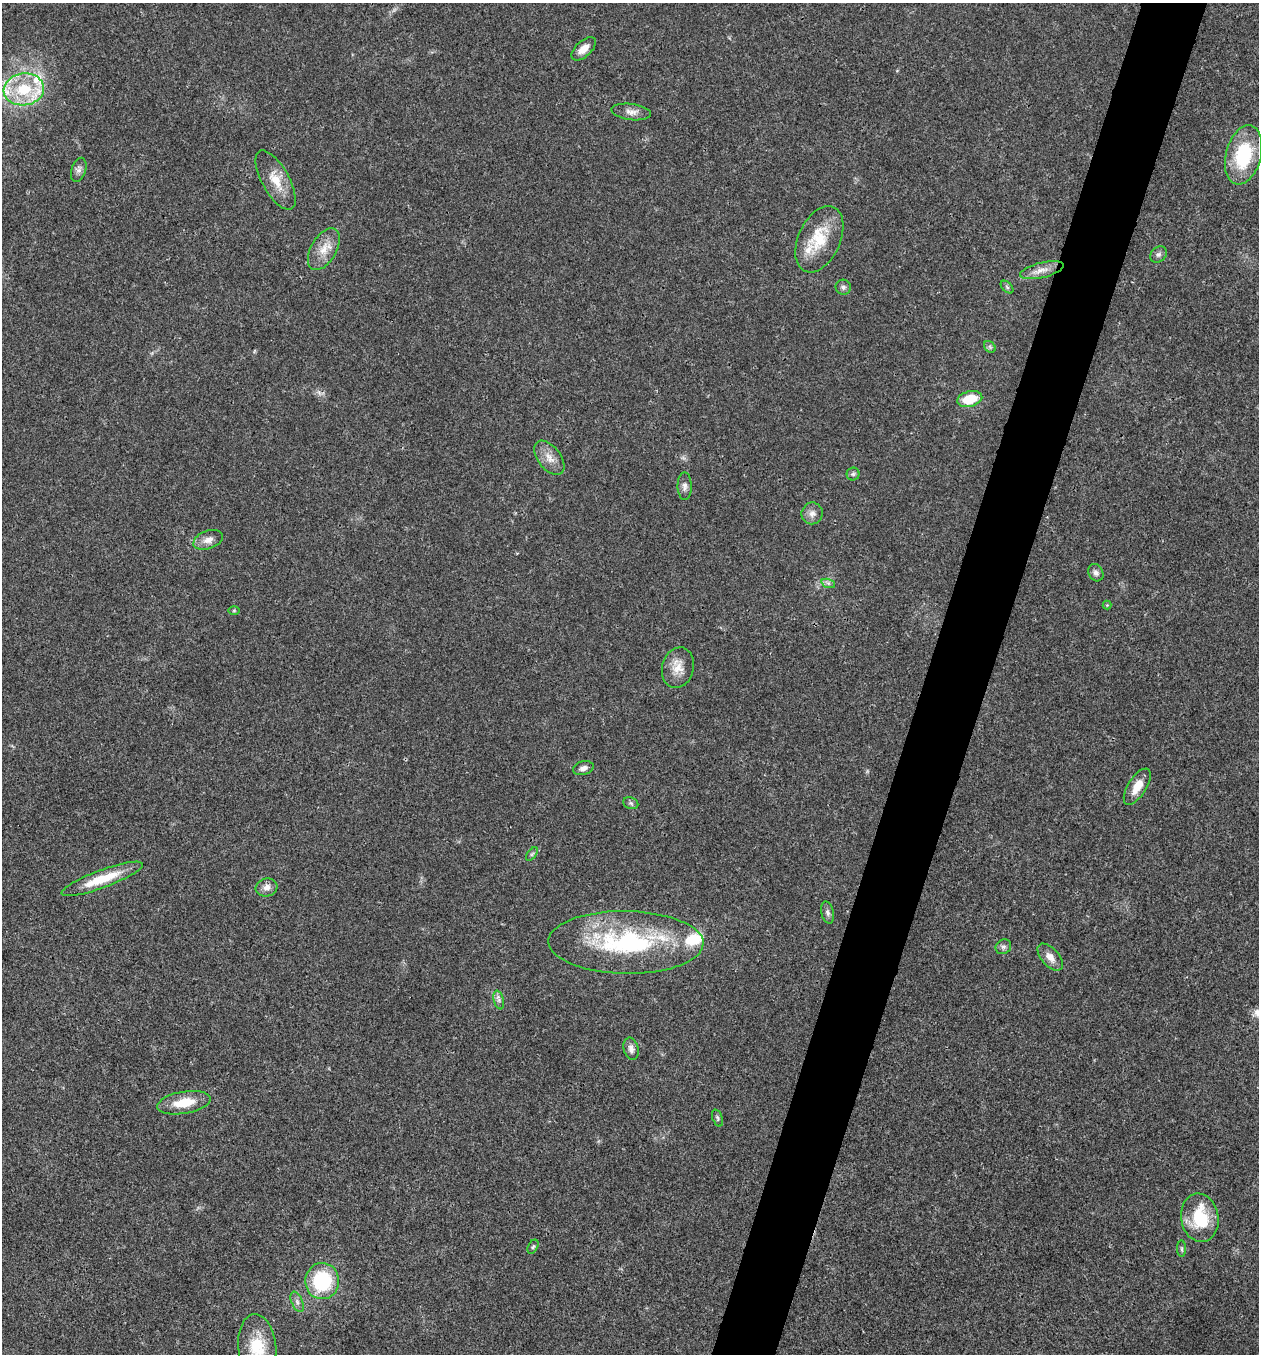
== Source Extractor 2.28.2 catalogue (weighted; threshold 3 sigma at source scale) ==
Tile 10 of 4 x 4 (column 2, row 3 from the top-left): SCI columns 1524-2780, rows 1355-2706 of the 5430 x 5417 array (HDU 1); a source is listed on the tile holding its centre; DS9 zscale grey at full resolution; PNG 1261 x 1356 px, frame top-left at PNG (2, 3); each listed source drawn as its Kron ellipse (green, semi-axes under 4 px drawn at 4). Shown black and unused: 5% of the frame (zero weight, under 3 of 4 exposures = <1% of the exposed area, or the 3 px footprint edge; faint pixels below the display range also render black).
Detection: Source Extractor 2.28.2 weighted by HDU 2 'WHT'; one run over the whole footprint, this tile lists its part. Background 0.0221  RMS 0.0041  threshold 0.0182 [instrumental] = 3 sigma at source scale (4.5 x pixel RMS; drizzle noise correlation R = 1.50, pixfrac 1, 0.05/0.05 arcsec/px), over >= 5 px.
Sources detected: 52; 8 inside a brighter listed object's ellipse — not listed separately; the other 44 listed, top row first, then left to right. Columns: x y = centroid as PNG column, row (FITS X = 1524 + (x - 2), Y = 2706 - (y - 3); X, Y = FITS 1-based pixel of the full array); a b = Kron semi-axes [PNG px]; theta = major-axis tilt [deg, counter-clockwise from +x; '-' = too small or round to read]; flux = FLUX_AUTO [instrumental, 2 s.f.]
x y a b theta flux
584 49 15 8 42 4
24 89 20 16 8 16
631 112 20 8 -7 2.8
1244 155 30 17 75 26
79 170 12 7 73 1.7
276 180 33 13 -61 8.1
819 239 35 21 66 15
324 249 23 12 60 6.5
1158 254 9 7 42 1.2
1042 270 22 7 14 4
843 287 8 7 - 1.3
1007 287 7 4 -45 0.72
990 347 6 5 - 0.78
970 399 13 7 13 11
549 458 20 11 -52 4.6
853 474 6 6 - 0.91
685 486 14 7 -89 2
812 513 11 10 - 2.5
208 540 15 9 20 3.1
1096 573 9 7 -63 1.5
828 583 7 4 -18 0.96
1107 605 4 4 - 0.41
234 611 6 4 1 0.45
678 668 20 16 75 5.9
583 768 10 6 13 1.9
1137 787 20 9 58 5.6
631 803 8 5 -22 0.87
532 854 8 4 53 0.73
102 879 43 9 20 12
267 887 11 9 16 2.5
827 912 11 6 -77 1.3
626 942 77 31 -1 60
1003 947 8 7 - 1.2
1050 957 16 9 -48 3.5
499 1000 9 5 -76 1.1
631 1049 11 7 -75 2
184 1103 27 11 9 9.9
717 1118 9 5 -70 0.77
1200 1218 24 18 -81 17
533 1247 7 5 62 0.74
1182 1249 8 4 -90 0.71
322 1281 18 17 - 28
297 1302 11 5 -66 1.4
257 1347 33 19 -84 15
Isophote crosses this tile's border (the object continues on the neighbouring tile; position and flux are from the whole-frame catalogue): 1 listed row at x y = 257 1347